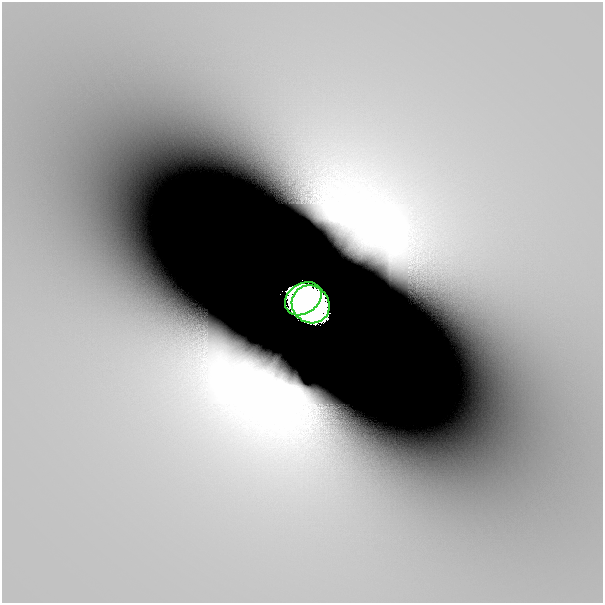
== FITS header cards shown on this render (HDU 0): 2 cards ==
NAXIS1  =                  601
NAXIS2  =                  601

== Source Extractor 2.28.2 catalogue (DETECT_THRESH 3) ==
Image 601 x 601 px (HDU 0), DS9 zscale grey, 1 PNG px = 1 image px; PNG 605 x 605 px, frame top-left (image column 1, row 601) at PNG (2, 2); each listed source drawn as its Kron ellipse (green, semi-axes under 4 px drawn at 4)
Background 9.06e-12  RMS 2.0e-11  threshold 6.01e-11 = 3 sigma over >= 5 px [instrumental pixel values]
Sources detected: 5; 3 with non-positive FLUX_AUTO (blend fragments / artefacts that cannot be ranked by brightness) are neither listed nor drawn; the other 2 listed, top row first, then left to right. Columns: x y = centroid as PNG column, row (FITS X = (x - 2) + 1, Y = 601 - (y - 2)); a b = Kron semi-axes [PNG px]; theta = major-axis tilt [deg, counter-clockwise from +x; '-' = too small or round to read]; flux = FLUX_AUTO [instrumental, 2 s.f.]
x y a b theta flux
303 299 20 15 35 56
311 304 19 18 - 58
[3 non-positive-flux detections neither listed nor drawn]